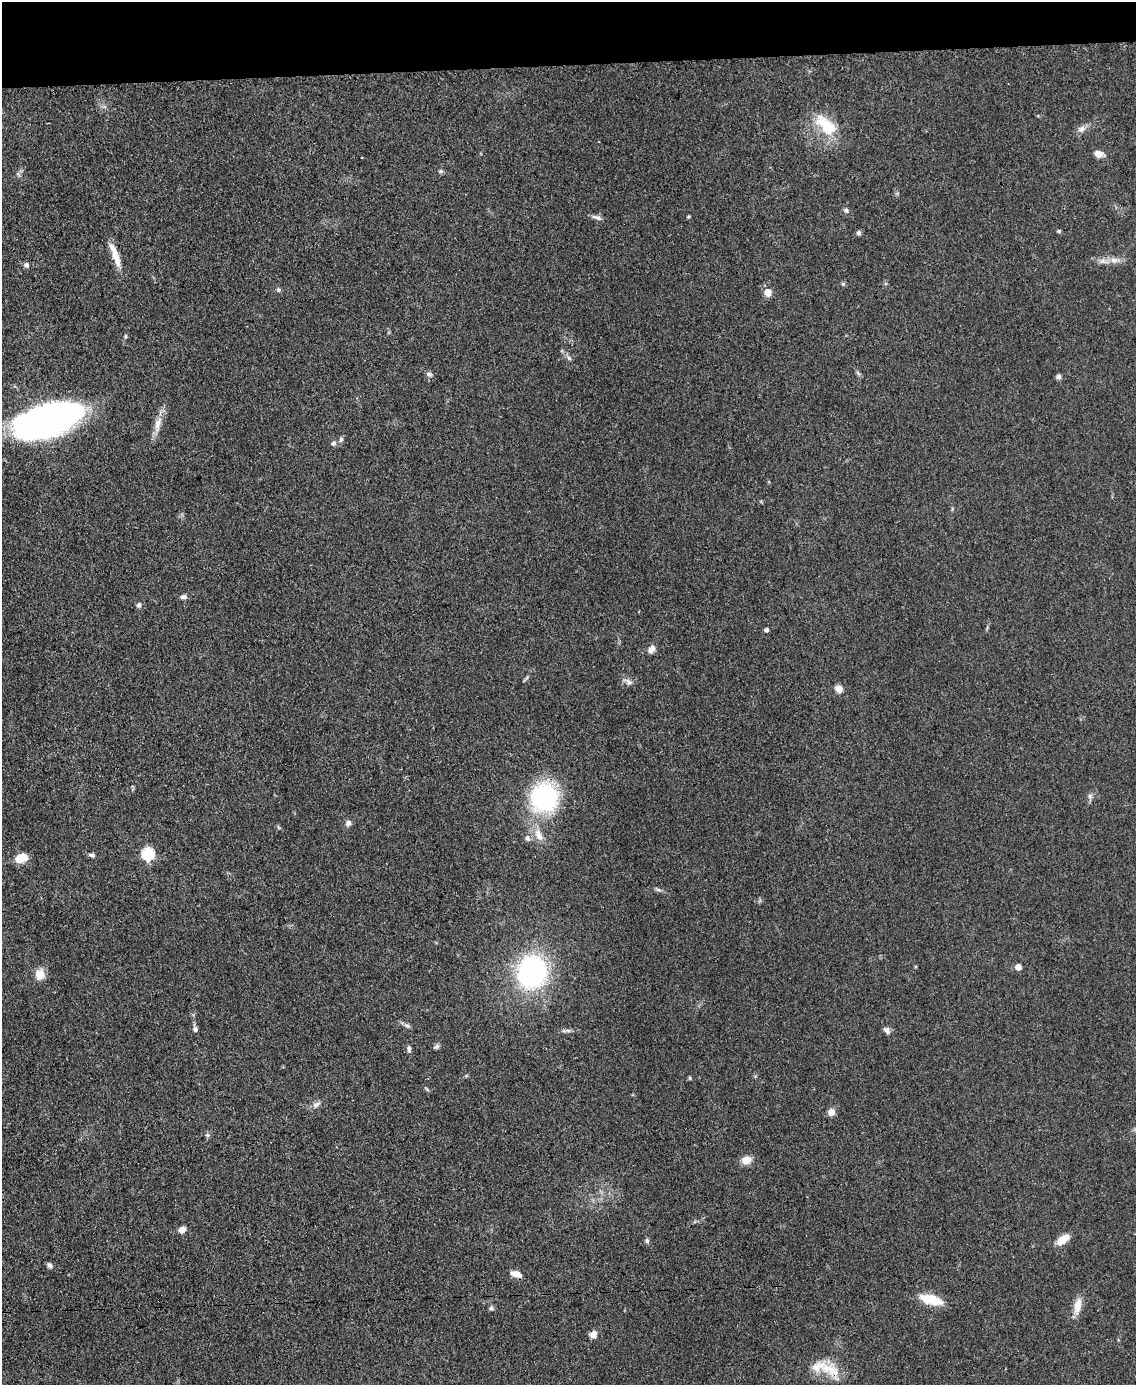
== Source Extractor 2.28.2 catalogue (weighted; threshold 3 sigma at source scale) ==
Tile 3 of 4 x 3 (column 3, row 1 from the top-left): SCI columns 2270-3403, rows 3008-4390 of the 4542 x 4526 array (HDU 1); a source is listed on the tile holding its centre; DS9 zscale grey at full resolution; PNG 1138 x 1387 px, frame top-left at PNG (2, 2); no overlay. Shown black and unused: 5% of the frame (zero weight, under 3 of 5 exposures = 1% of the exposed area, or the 3 px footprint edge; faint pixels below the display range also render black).
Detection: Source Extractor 2.28.2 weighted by HDU 2 'WHT'; one run over the whole footprint, this tile lists its part. Background 0.0625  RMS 0.0059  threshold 0.0264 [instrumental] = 3 sigma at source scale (4.5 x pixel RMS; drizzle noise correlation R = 1.50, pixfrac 1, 0.05/0.05 arcsec/px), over >= 5 px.
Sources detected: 62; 1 inside a brighter listed object's ellipse — not listed separately; the other 61 listed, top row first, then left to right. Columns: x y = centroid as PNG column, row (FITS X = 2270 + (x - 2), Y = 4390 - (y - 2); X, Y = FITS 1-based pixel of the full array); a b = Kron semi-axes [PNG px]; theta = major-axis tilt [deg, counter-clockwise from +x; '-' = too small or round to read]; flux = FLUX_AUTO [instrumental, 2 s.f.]
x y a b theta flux
826 125 35 15 -42 21
1082 129 9 8 - 2.6
1098 154 10 8 1 3.6
362 157 3 2 - 0.55
440 171 6 5 - 1.1
846 210 7 5 -60 1.3
597 217 14 5 -18 2.3
688 217 3 3 - 0.78
1059 231 4 3 - 1.1
859 233 6 6 - 1.4
115 255 34 7 -71 8.8
1114 260 11 7 -9 3.3
27 265 5 5 - 2.3
843 284 5 5 - 0.88
278 290 6 4 -90 0.92
768 292 7 7 - 5.9
125 336 5 4 - 0.72
569 358 7 4 -45 1.3
429 374 7 6 - 1.6
1059 377 5 5 - 2.3
47 420 52 23 16 290
158 424 22 8 79 6.3
341 439 7 5 55 1.2
333 443 6 6 - 1.6
183 597 8 6 7 1.8
139 605 7 6 - 1.7
766 630 4 4 - 1.8
651 649 9 7 48 3.4
629 682 10 6 -36 2.4
839 689 9 7 -45 4.4
1090 796 6 6 - 1.6
544 797 25 24 - 80
349 823 7 6 - 2.4
539 835 19 8 -67 6
527 838 8 6 -45 1.7
148 854 7 6 - 51
92 855 11 5 -12 1.5
21 858 10 7 22 14
658 890 7 4 -2 1.2
1018 967 5 5 - 5.1
532 972 31 27 77 96
40 975 13 11 82 6.1
407 1026 8 5 -34 1.6
195 1029 8 6 -79 1.7
887 1030 10 6 -52 2.3
436 1046 9 5 21 1.4
409 1049 8 5 89 1.5
427 1089 8 3 -45 0.74
316 1104 12 5 31 2.3
831 1112 8 7 - 3.7
746 1160 11 9 21 6.1
182 1230 7 6 - 3.9
1062 1240 14 8 34 8.2
647 1241 7 5 -77 1.2
50 1265 7 6 - 1.6
516 1274 11 6 -18 5.8
931 1299 26 10 -17 15
1077 1306 23 9 78 6.7
491 1308 6 6 - 1.2
593 1334 9 7 42 3.4
828 1368 26 17 -5 15